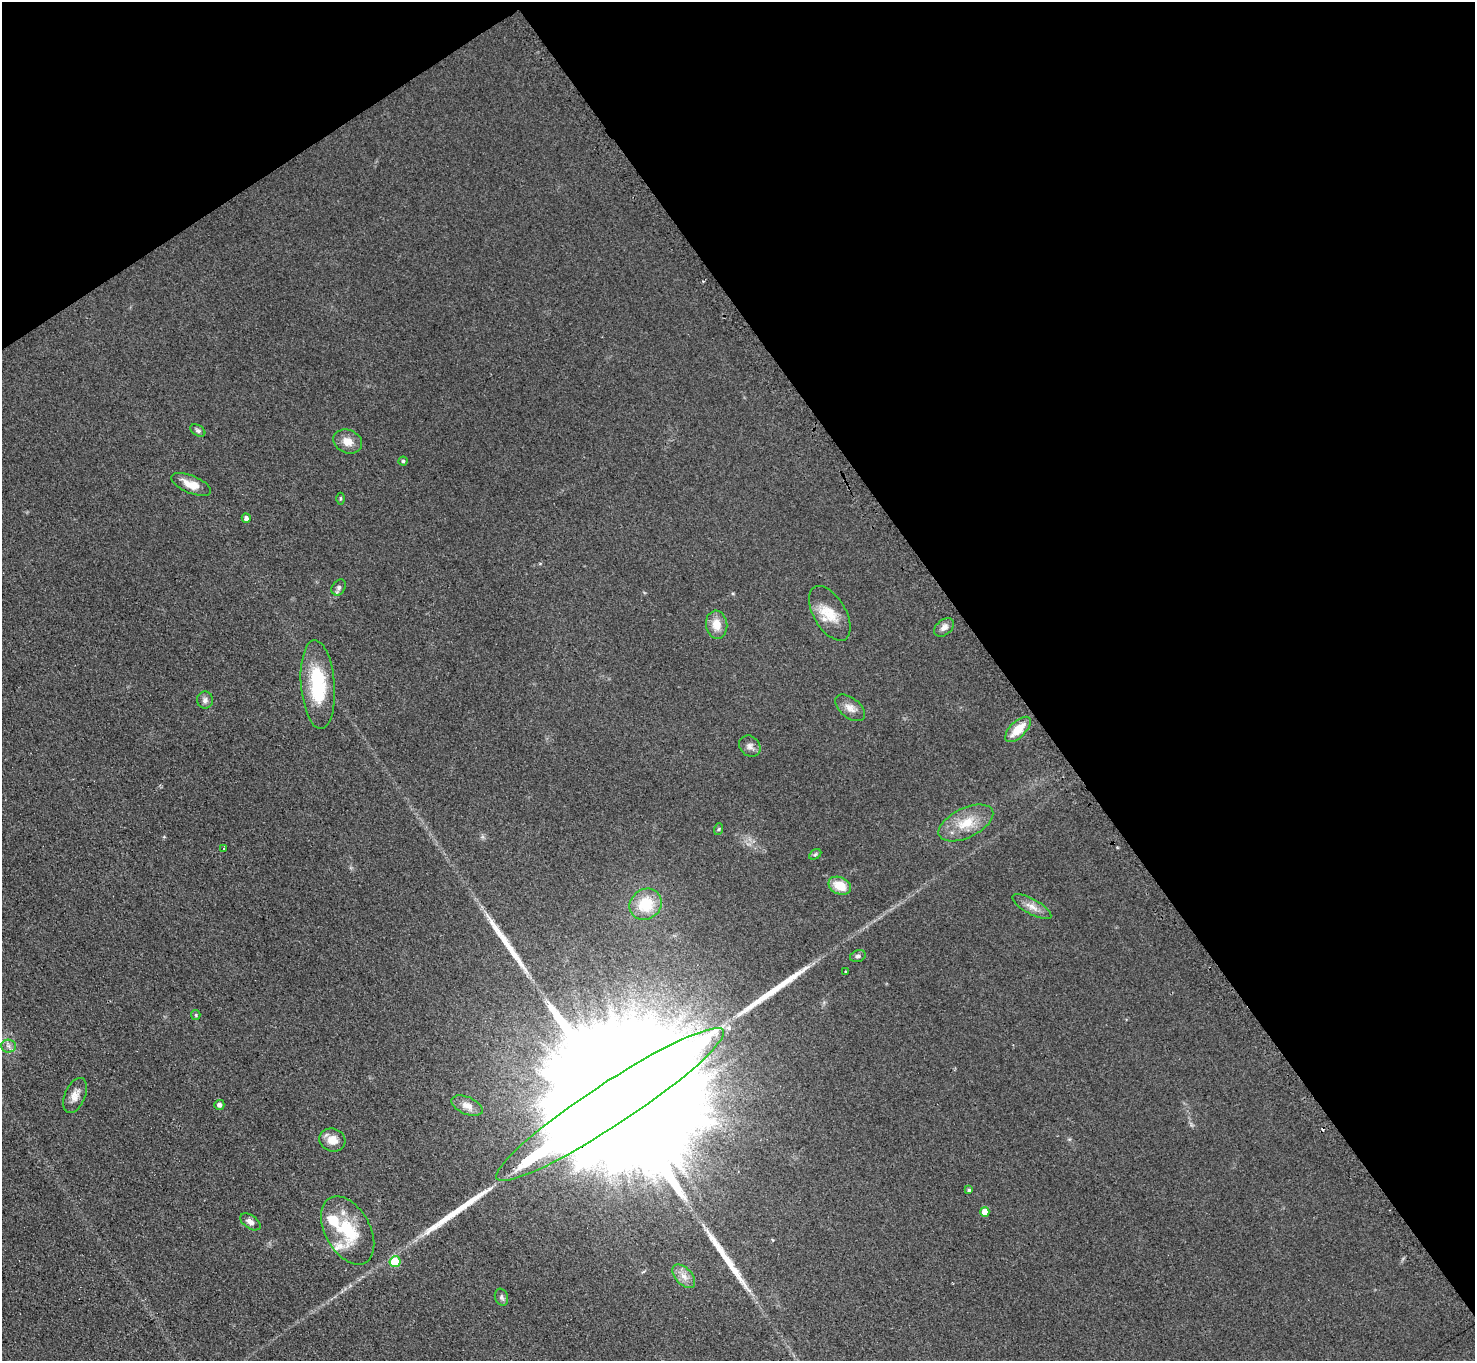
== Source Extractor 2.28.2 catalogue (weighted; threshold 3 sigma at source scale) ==
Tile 3 of 4 x 4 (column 3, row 1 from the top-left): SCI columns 2965-4437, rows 4385-5743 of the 5918 x 5903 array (HDU 1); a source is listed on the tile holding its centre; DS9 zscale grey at full resolution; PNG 1477 x 1363 px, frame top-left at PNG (2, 2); each listed source drawn as its Kron ellipse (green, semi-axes under 4 px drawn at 4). Shown black and unused: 36% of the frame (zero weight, under 2 of 3 exposures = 2% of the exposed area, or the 3 px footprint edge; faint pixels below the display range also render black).
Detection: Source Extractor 2.28.2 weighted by HDU 2 'WHT'; one run over the whole footprint, this tile lists its part. Background 0.076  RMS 0.011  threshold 0.0486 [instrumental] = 3 sigma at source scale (4.5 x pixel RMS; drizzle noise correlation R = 1.50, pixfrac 1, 0.05/0.05 arcsec/px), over >= 5 px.
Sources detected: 47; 2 inside a brighter object's white glare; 1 cosmic-ray / hot-pixel residue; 4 long thin detections or spike segments (spike, bleed or trail) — neither listed nor drawn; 2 inside a brighter listed object's ellipse — not listed separately; the other 38 listed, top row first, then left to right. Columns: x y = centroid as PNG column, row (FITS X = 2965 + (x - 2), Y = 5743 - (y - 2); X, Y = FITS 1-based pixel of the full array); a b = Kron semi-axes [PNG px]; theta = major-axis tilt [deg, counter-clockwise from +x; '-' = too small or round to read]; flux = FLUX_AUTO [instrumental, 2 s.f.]
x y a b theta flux
198 430 8 5 -31 2.6
348 441 15 11 -21 12
403 461 4 4 - 1.7
191 484 21 8 -22 14
341 499 6 3 90 1.3
246 518 5 4 - 3.8
339 587 8 6 57 3.5
830 613 30 16 -59 26
717 625 14 10 -82 16
944 627 11 7 41 6.2
318 684 44 17 -86 66
205 700 8 8 - 4.5
850 708 17 10 -38 9.3
1018 729 16 7 44 22
750 746 11 9 -43 5.6
966 823 29 14 26 29
719 829 6 4 70 1.4
224 848 3 2 - 1.4
815 854 6 4 31 1.8
840 886 12 8 -24 21
646 904 17 15 37 33
1032 907 22 7 -29 9.6
858 956 8 5 15 3
846 971 3 3 - 1.8
196 1015 5 4 - 1.3
9 1046 7 6 - 3.9
75 1095 18 10 67 9.5
610 1104 135 21 33 200000
219 1105 5 5 - 4.5
467 1106 16 8 -23 7.9
332 1140 13 11 -17 12
969 1190 4 4 - 1.9
985 1212 5 4 - 12
250 1222 11 6 -35 5.8
348 1230 37 22 -61 57
395 1262 5 5 - 52
684 1276 14 8 -47 8.6
501 1297 8 6 -70 3
Overlapping masked pixels (flux is a lower limit): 1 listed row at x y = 610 1104